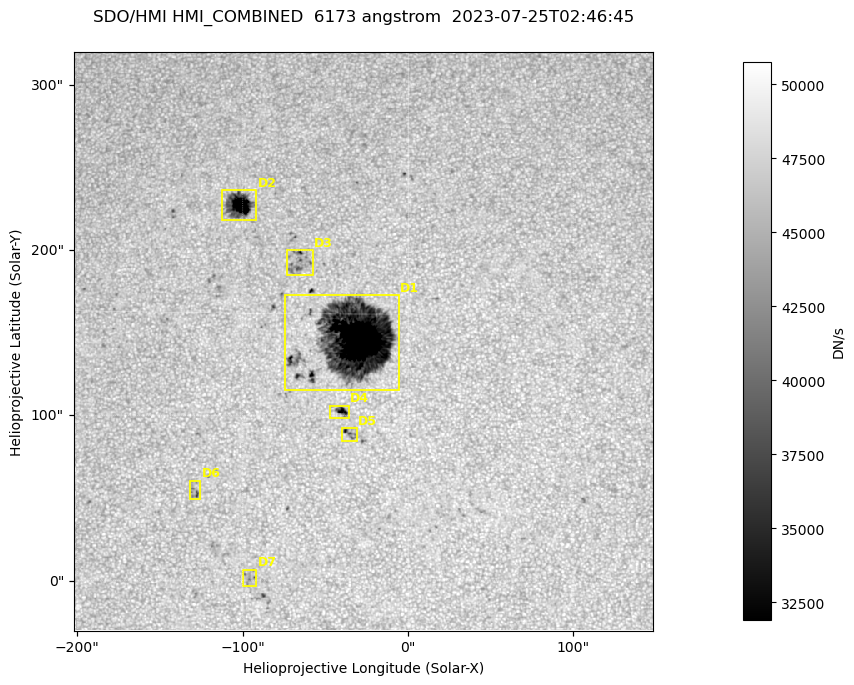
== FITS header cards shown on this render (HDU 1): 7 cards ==
TELESCOP= 'SDO/HMI '           / Telescope
INSTRUME= 'HMI_COMBINED'       / For HMI: HMI_SIDE1, HMI_FRONT2, or HMI_COMBINED
WAVELNTH=                6173. / [angstrom] Wavelength
DATE-OBS= '2023-07-25T02:46:45.900' / [ISO] Observation date {DATE__OBS}
CTYPE1  = 'HPLN-TAN'           / CTYPE1: HPLN
CTYPE2  = 'HPLT-TAN'           / CTYPE2: HPLT
BUNIT   = 'DN/s    '           / Physical Units

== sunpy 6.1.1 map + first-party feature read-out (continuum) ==
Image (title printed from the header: SDO/HMI HMI_COMBINED  6173 angstrom  2023-07-25T02:46:45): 695 x 695 px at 0.504 arcsec/px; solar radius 945 arcsec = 1874 px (partial field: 4.4% of the solar disc is inside the frame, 100% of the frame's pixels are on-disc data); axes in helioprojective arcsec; data unit DN/s (BUNIT, on the colour bar)
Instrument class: CONTINUUM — white-light / continuum photospheric image (CONTENT/OBS_TYPE)
Dark features (sunspots / pores): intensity divided by the frame's on-disc median (partial field: no limb-darkening profile); local-median window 302 px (8% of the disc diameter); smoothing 3 px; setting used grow <= 0.95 with closing radius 3 px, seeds <= 0.88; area >= 120 px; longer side >= 8 px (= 4 arcsec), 4 px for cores <= 0.7; partial field; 7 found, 7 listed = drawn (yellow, D1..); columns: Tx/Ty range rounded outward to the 2 arcsec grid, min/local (2 s.f., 1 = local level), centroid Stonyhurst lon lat
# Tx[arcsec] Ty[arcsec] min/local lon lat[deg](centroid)
D1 -74..-4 114..174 0.13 -2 +14
D2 -114..-92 218..238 0.28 -7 +19
D3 -74..-56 184..200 0.73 -4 +17
D4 -48..-36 98..106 0.6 -2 +11
D5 -40..-30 84..94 0.73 -2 +11
D6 -132..-124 48..62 0.82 -8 +8
D7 -100..-92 -4..8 0.86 -6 +5